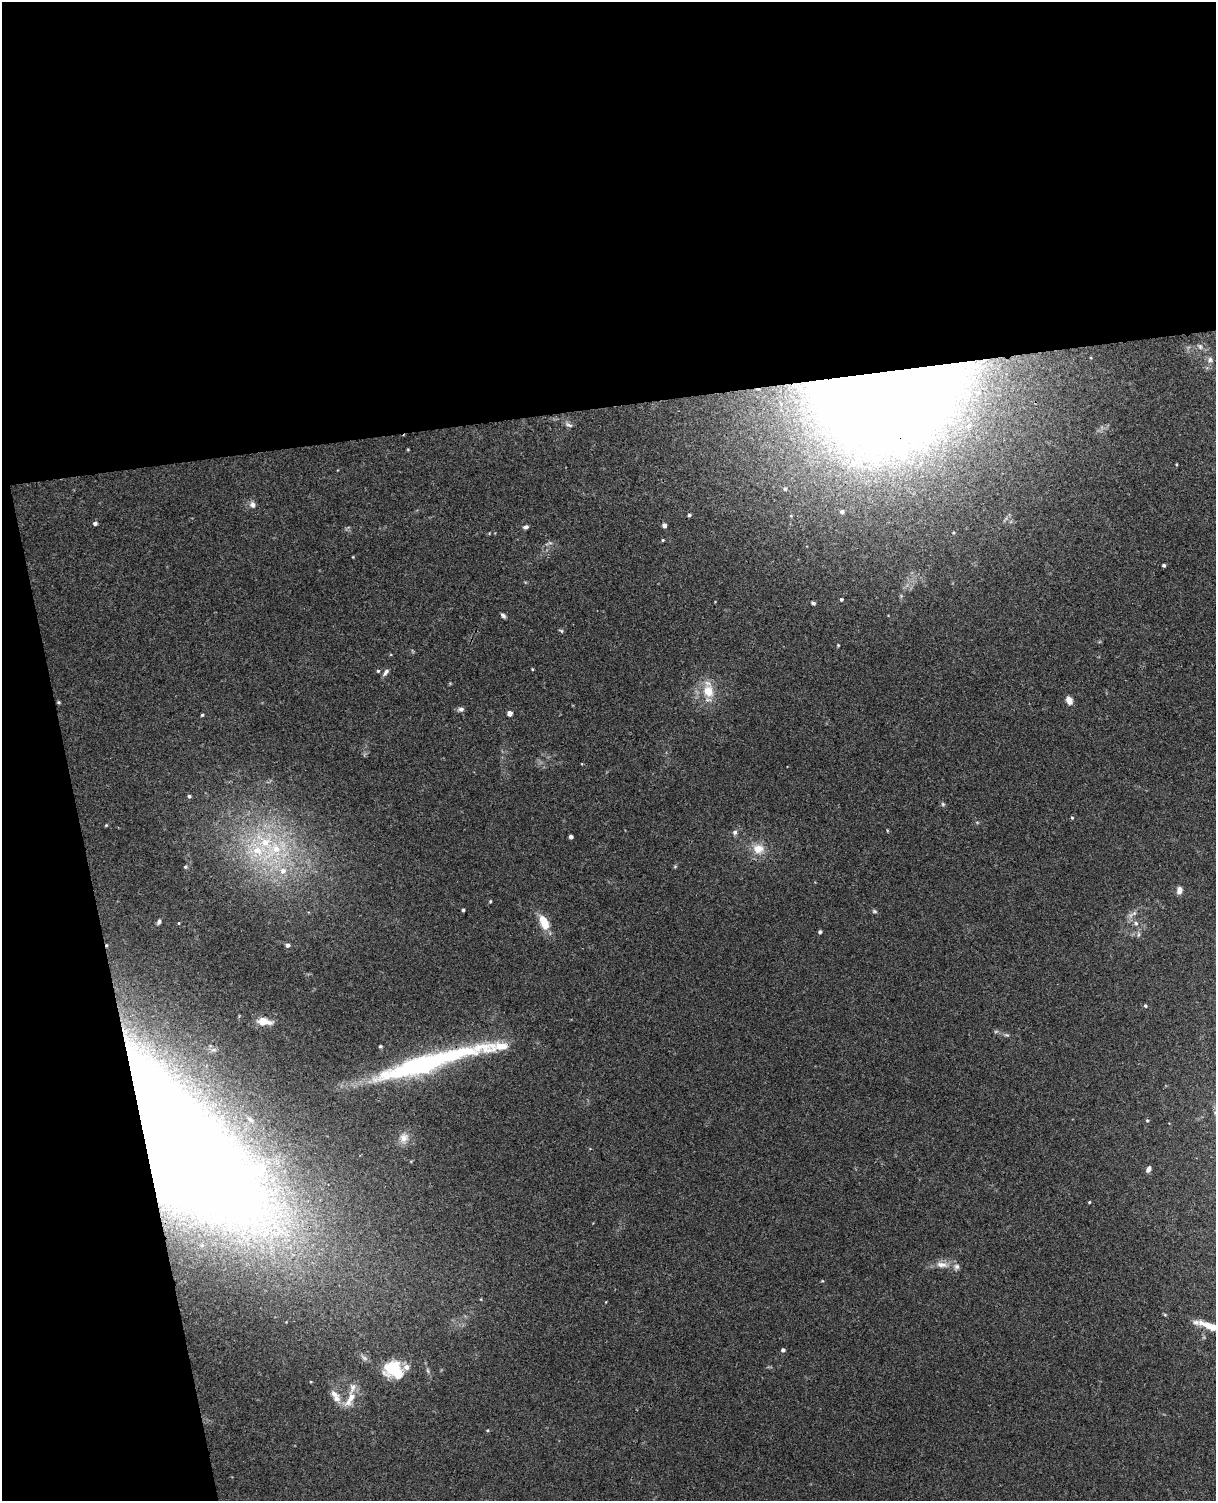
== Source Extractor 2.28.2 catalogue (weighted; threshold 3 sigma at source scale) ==
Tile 1 of 4 x 3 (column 1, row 1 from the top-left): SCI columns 57-1270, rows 3148-4646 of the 4968 x 4909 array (HDU 1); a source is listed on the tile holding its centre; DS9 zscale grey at full resolution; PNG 1218 x 1503 px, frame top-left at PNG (2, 2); no overlay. Shown black and unused: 33% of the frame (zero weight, under 3 of 4 exposures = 5% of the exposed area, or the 3 px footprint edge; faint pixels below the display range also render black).
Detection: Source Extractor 2.28.2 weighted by HDU 2 'WHT'; one run over the whole footprint, this tile lists its part. Background 0.0395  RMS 0.0042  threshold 0.0188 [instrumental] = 3 sigma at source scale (4.5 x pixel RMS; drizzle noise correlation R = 1.50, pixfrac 1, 0.05/0.05 arcsec/px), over >= 5 px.
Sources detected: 86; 2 too faint to see at this stretch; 1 inside a brighter object's white glare — not listed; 13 inside a brighter listed object's ellipse — not listed separately; the other 70 listed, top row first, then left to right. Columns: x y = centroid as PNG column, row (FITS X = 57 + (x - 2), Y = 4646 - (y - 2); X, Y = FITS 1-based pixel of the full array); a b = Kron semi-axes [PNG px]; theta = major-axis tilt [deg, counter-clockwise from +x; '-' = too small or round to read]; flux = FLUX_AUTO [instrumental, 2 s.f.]
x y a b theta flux
1200 347 7 5 -64 0.79
1210 360 7 5 -77 0.99
880 398 117 84 14 1000
568 425 13 5 -29 1.4
785 489 5 4 - 0.81
253 505 7 6 - 2.1
842 512 5 5 - 1.2
689 515 4 4 - 0.85
95 523 5 4 - 1
664 525 4 4 - 2
526 527 6 4 21 1.2
663 540 4 3 - 0.44
1164 565 4 3 - 0.93
841 599 3 3 - 0.72
813 603 5 4 - 0.9
503 615 7 4 -48 1
561 631 7 4 -29 0.56
838 645 3 3 - 0.37
532 669 4 3 - 0.36
378 671 4 4 - 0.57
386 672 11 5 56 1.5
708 691 15 12 -77 8.9
1069 700 9 6 -65 2.9
58 702 4 3 - 0.53
461 709 8 6 4 1.4
510 713 4 4 - 3.1
202 715 3 3 - 0.52
189 796 5 5 - 0.73
943 804 6 5 - 0.68
1072 817 4 3 - 0.49
106 825 4 4 - 0.39
887 830 4 3 - 0.34
735 832 6 6 - 1.3
571 837 4 4 - 1.4
758 849 16 13 -19 6.5
258 850 41 27 -20 40
675 866 6 4 1 0.47
185 867 6 4 63 0.64
1179 891 8 6 79 2.5
490 901 4 3 - 0.46
463 910 3 3 - 0.66
874 911 7 5 -16 0.76
1134 913 7 6 - 1.4
159 922 6 4 70 1.1
544 922 18 9 -65 8.4
1136 923 8 6 -42 1.5
820 932 4 4 - 0.73
1138 934 8 4 81 0.87
287 945 4 4 - 1.8
1145 1005 4 4 - 0.68
264 1021 18 9 -5 6.3
1006 1035 7 5 -18 0.78
380 1046 3 3 - 0.65
419 1066 114 17 17 90
250 1119 7 5 -61 0.82
1147 1121 4 4 - 0.59
404 1138 14 12 62 3.9
180 1144 193 68 -47 780
1148 1169 7 4 67 1.7
1089 1202 4 3 - 0.42
942 1264 18 8 -4 4.1
1165 1315 6 3 -19 0.45
1207 1325 14 8 -11 3.7
783 1350 4 4 - 0.96
364 1358 12 5 -38 1.4
394 1370 23 17 -36 17
428 1371 6 4 -71 0.68
351 1397 20 12 52 6.4
336 1398 14 11 -75 3.9
487 1430 4 4 - 0.44
Overlapping masked pixels (flux is a lower limit): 3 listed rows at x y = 880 398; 419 1066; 180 1144